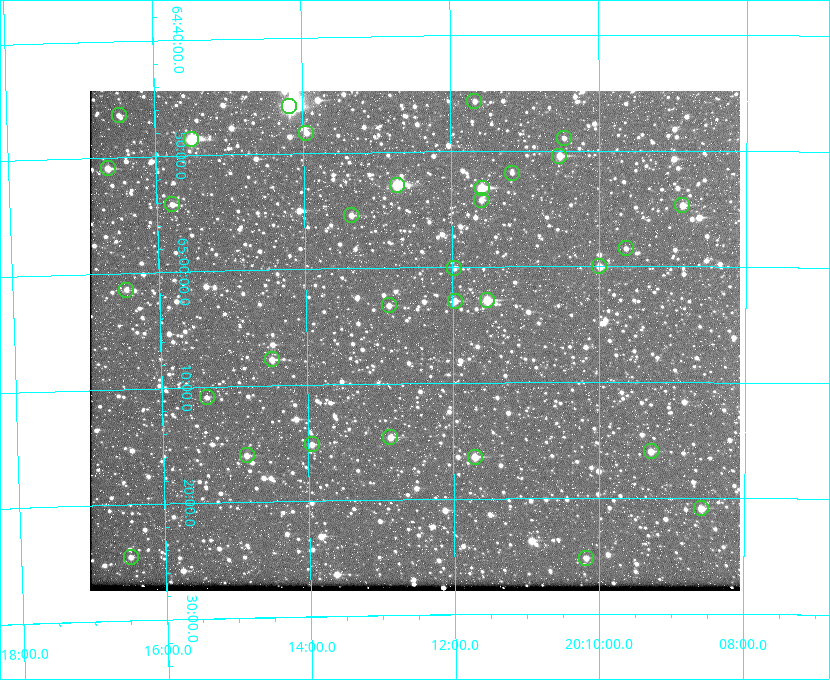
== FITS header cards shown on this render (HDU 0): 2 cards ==
NAXIS1  =                  650 / Width of table row in bytes
NAXIS2  =                  500 / Number of rows in table

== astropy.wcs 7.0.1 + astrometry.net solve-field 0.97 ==
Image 650 x 500 px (HDU 0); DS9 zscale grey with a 90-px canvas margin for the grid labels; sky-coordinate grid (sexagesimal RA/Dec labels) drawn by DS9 from the SOLVED WCS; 32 Tycho-2 reference stars matched to detected sources circled (green)
Header WCS: none
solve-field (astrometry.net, Tycho-2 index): SOLVED blind (the file carries no WCS)
Solved WCS: RA---TAN-SIP/DEC--TAN-SIP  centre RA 20:12:31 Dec +65:06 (303.13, +65.11 deg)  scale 5.18 arcsec/px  FOV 56.2' x 43.2'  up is -179 deg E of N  parity flipped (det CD > 0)
(file carries no celestial WCS; the grid is the blind solution)
Tycho-2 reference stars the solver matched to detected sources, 32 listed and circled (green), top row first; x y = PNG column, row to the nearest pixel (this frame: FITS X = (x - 90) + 1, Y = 500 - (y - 91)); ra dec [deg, ICRS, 3 dp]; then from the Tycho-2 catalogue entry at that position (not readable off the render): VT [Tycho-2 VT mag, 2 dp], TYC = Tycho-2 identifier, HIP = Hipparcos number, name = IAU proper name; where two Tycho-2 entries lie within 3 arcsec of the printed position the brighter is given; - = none
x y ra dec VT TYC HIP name
474 101 302.919 +64.761 11.77 4240-64-1 - -
289 106 303.544 +64.765 7.36 4240-620-1 99731 -
119 115 304.122 +64.773 12.06 4240-1113-1 - -
306 133 303.488 +64.804 11.29 4240-68-1 - -
564 138 302.617 +64.815 11.97 4240-238-1 - -
191 139 303.878 +64.810 8.93 4240-794-1 - -
559 156 302.633 +64.841 10.69 4240-985-1 - -
108 168 304.164 +64.849 10.65 4240-315-1 - -
512 173 302.794 +64.865 12.51 4240-904-1 - -
397 185 303.184 +64.880 9.02 4240-488-1 - -
482 188 302.897 +64.886 9.40 4240-717-1 - -
481 200 302.899 +64.904 11.91 4240-435-1 - -
172 204 303.948 +64.903 11.68 4240-549-1 - -
682 205 302.216 +64.912 11.03 4240-1279-1 - -
351 215 303.341 +64.923 11.58 4240-148-1 - -
626 248 302.408 +64.974 11.97 4240-686-1 - -
599 266 302.498 +65.000 11.22 4240-149-1 - -
454 268 302.992 +65.001 11.85 4240-479-1 - -
126 290 304.112 +65.024 12.29 4240-364-1 - -
487 300 302.882 +65.048 10.25 4240-98-1 - -
455 301 302.992 +65.048 11.44 4240-88-1 - -
389 305 303.217 +65.054 11.98 4240-166-1 - -
272 359 303.620 +65.129 11.18 4240-34-1 - -
207 397 303.846 +65.181 11.99 4240-1077-1 - -
390 437 303.217 +65.244 11.17 4240-236-1 - -
312 444 303.488 +65.252 12.13 4240-1343-1 - -
651 451 302.323 +65.266 11.19 4240-188-1 - -
247 455 303.713 +65.266 11.45 4240-564-1 - -
475 457 302.928 +65.273 10.74 4240-760-1 - -
701 508 302.149 +65.348 11.48 4240-952-1 - -
131 557 304.121 +65.408 11.90 4240-305-1 - -
586 558 302.546 +65.419 11.91 4240-28-1 - -